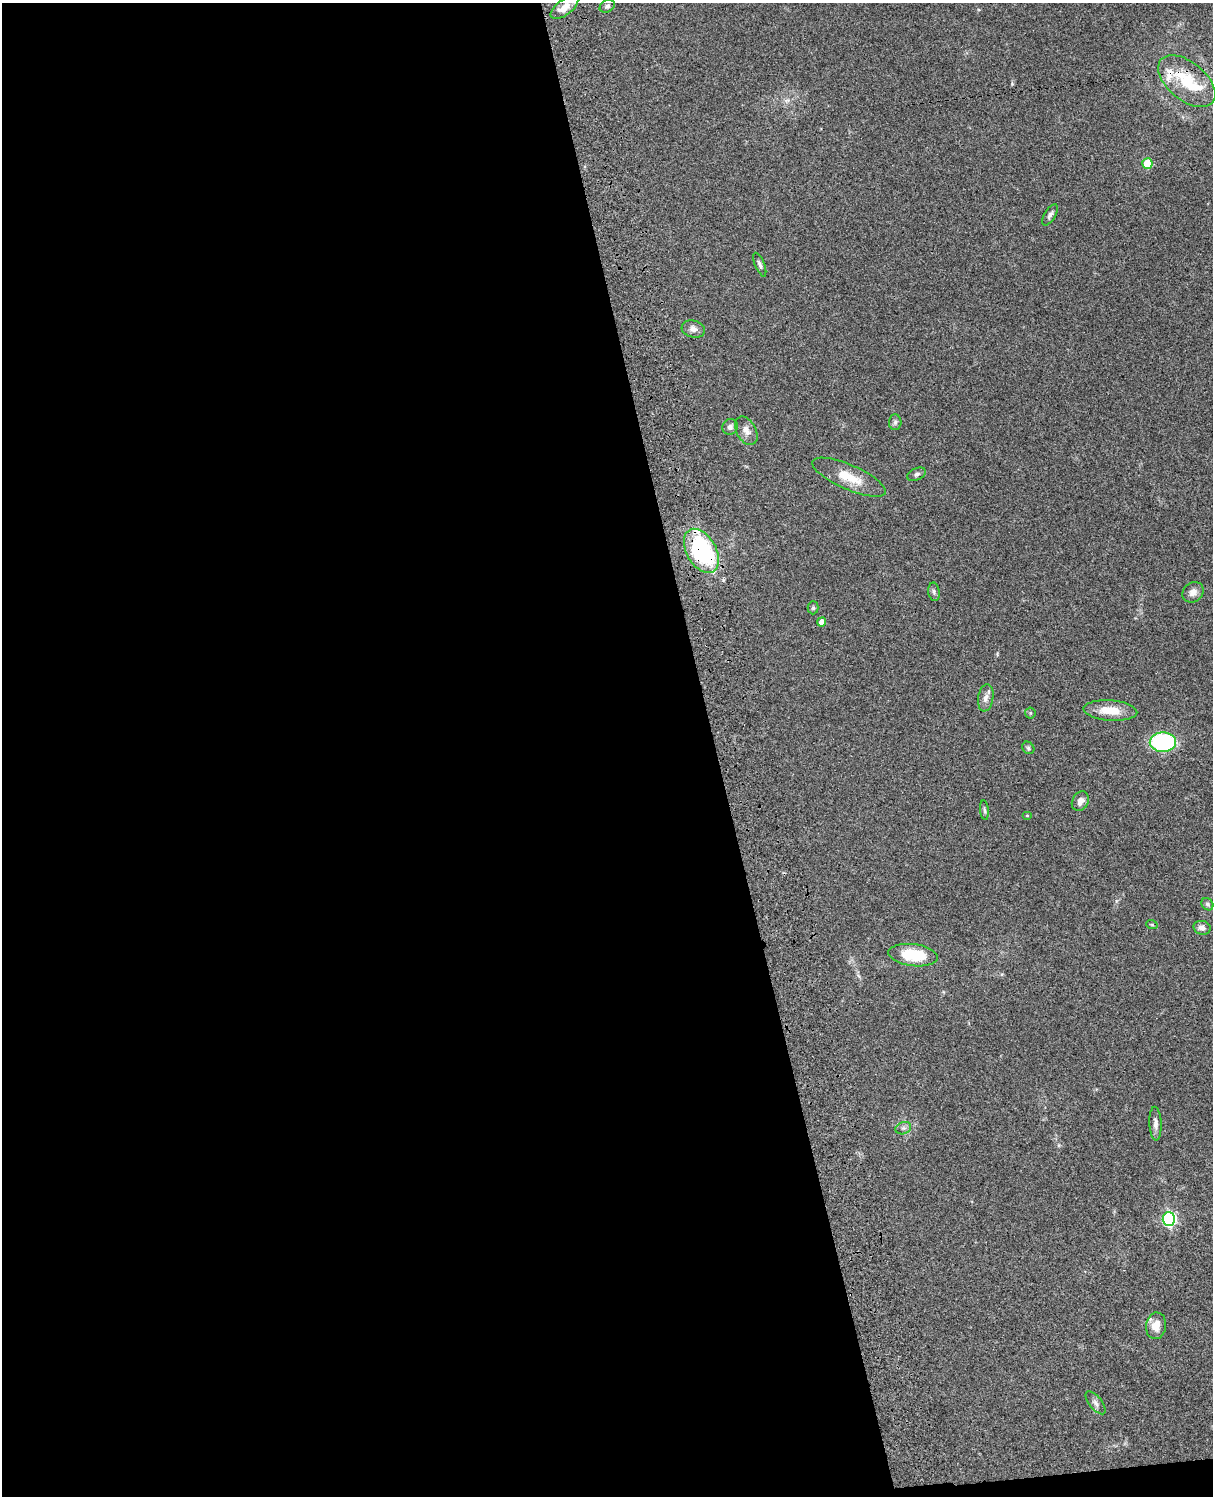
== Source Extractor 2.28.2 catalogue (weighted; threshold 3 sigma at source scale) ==
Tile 9 of 4 x 3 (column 1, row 3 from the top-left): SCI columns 121-1331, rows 278-1771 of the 5083 x 4925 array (HDU 1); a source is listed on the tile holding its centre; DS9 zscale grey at full resolution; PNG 1215 x 1498 px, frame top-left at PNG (2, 3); each listed source drawn as its Kron ellipse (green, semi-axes under 4 px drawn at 4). Shown black and unused: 59% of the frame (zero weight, under 3 of 4 exposures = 6% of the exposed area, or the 3 px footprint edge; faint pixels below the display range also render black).
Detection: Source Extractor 2.28.2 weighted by HDU 2 'WHT'; one run over the whole footprint, this tile lists its part. Background 0.0782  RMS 0.0059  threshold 0.0266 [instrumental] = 3 sigma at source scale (4.5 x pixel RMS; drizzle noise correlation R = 1.50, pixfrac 1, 0.05/0.05 arcsec/px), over >= 5 px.
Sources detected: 36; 2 inside a brighter listed object's ellipse — not listed separately; the other 34 listed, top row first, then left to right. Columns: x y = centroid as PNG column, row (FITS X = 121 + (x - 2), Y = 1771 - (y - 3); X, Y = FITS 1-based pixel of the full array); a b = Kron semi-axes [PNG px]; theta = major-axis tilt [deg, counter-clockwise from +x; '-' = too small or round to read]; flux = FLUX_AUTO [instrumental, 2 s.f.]
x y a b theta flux
607 6 8 6 28 1.3
564 7 16 7 36 5.5
1187 81 33 19 -39 27
1147 164 5 5 - 20
1050 215 12 5 59 1.9
760 265 13 5 -68 1.8
693 329 12 8 -15 3
895 422 8 6 86 1.4
730 427 8 7 - 2.1
746 431 15 9 -62 4.2
916 474 10 6 23 1.6
849 477 39 12 -23 13
701 551 24 14 -60 82
934 592 9 5 -80 1.4
1193 592 11 9 41 3.5
813 608 6 5 - 0.95
822 622 4 4 - 3.7
986 698 14 7 81 3.2
1110 711 27 10 -4 11
1030 713 5 5 - 0.78
1163 742 13 9 0 67
1028 748 7 5 -46 1
1080 801 10 8 59 3.3
984 810 10 4 -84 1.2
1027 815 5 3 - 0.48
1207 904 7 5 -50 1.2
1152 925 6 3 -19 0.65
1202 928 8 6 -15 2.4
913 955 25 11 -7 22
1155 1124 17 6 -87 2.7
903 1128 8 6 19 1.7
1169 1219 7 6 - 100
1156 1326 13 10 82 6.7
1095 1403 14 6 -51 2.1
Overlapping masked pixels (flux is a lower limit): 1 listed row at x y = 701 551